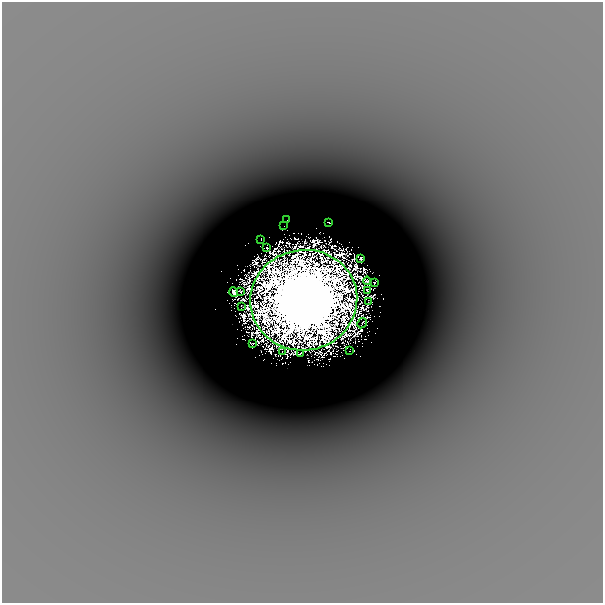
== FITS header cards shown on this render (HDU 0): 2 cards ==
NAXIS1  =                  601
NAXIS2  =                  601

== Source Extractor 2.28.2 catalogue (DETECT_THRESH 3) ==
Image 601 x 601 px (HDU 0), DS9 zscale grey, 1 PNG px = 1 image px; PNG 605 x 605 px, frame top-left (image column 1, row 601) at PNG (2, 2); each listed source drawn as its Kron ellipse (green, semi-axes under 4 px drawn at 4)
Background -2.03e-04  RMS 5.0e-05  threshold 1.51e-04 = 3 sigma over >= 5 px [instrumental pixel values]
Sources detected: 24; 5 with non-positive FLUX_AUTO (blend fragments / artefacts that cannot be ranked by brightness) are neither listed nor drawn; the other 19 listed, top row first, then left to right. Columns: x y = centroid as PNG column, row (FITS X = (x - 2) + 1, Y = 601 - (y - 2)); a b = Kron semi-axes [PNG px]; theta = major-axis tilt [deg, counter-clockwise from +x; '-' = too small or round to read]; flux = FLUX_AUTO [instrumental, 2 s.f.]
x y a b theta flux
287 220 2 2 - 0.0047
329 222 3 2 - 0.035
284 226 2 2 - 0.0039
261 239 2 2 - 0.014
267 248 3 3 - 0.053
360 258 3 3 - 0.0094
367 281 4 2 - 0.041
374 282 2 2 - 0.023
368 290 3 3 - 0.02
240 291 3 2 - 0.031
234 292 5 3 - 0.17
304 300 53 50 11 220
368 302 3 2 - 0.013
242 306 2 2 - 0.015
362 323 5 2 - 0.02
252 343 3 2 - 0.0081
349 351 2 2 - 0.014
282 352 2 2 - 0.016
301 354 3 2 - 0.02
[5 non-positive-flux detections neither listed nor drawn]